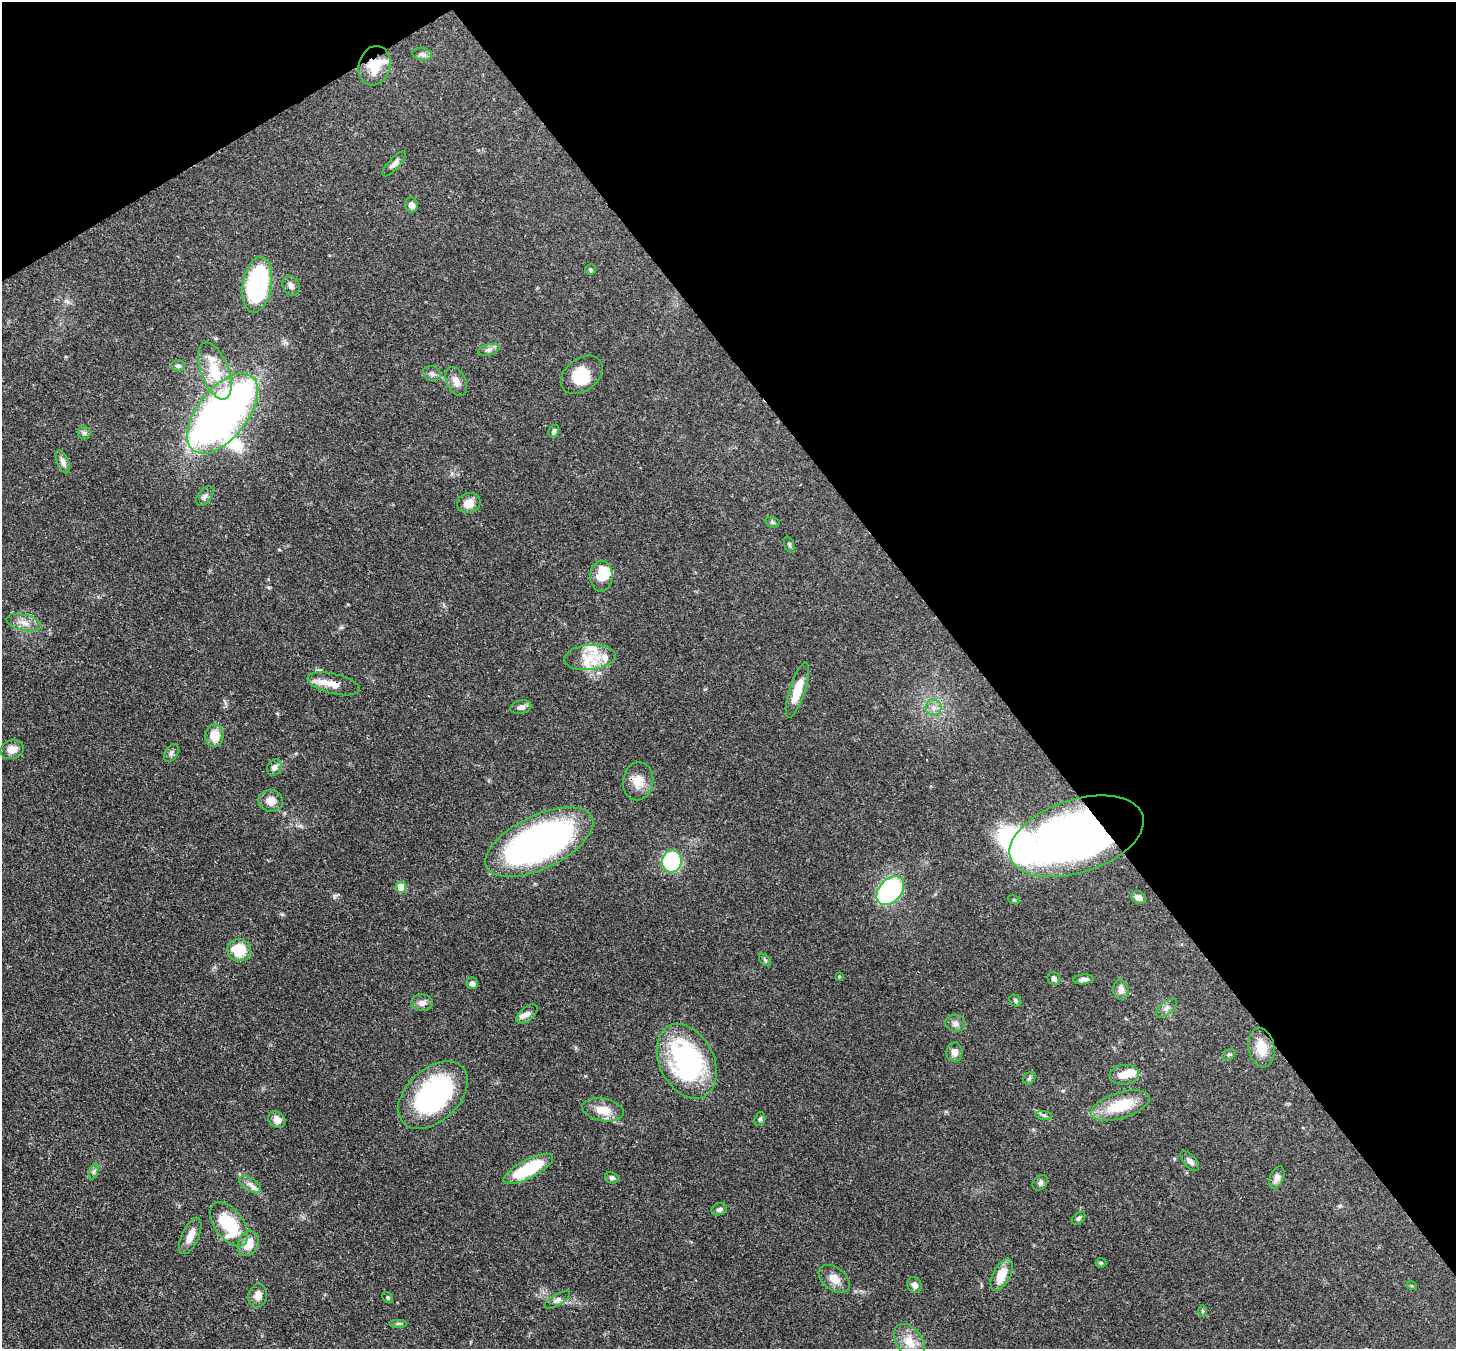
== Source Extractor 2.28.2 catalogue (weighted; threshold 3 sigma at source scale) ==
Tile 3 of 4 x 4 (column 3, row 1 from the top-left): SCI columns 2990-4443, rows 4253-5599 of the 5974 x 5946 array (HDU 1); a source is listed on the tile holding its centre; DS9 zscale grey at full resolution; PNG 1458 x 1351 px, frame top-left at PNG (2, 2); each listed source drawn as its Kron ellipse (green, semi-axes under 4 px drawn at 4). Shown black and unused: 36% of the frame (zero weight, under 3 of 4 exposures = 7% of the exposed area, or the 3 px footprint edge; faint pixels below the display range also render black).
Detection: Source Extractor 2.28.2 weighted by HDU 2 'WHT'; one run over the whole footprint, this tile lists its part. Background 0.0888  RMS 0.0038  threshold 0.0173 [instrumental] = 3 sigma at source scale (4.5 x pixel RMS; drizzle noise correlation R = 1.50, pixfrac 1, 0.05/0.05 arcsec/px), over >= 5 px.
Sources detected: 97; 3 inside a brighter object's white glare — neither listed nor drawn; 6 inside a brighter listed object's ellipse — not listed separately; the other 88 listed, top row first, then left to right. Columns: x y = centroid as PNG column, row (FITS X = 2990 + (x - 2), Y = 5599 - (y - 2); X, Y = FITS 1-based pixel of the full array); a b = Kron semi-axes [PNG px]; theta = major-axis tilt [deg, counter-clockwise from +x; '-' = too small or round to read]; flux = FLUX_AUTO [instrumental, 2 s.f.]
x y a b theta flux
422 54 10 6 -9 1.3
374 66 20 15 75 9.3
394 164 16 5 48 1.7
411 205 7 6 - 2.2
590 269 5 5 - 0.61
257 285 28 14 81 59
291 286 10 8 -62 1.8
489 350 11 5 13 1.2
178 366 7 6 - 1
215 371 30 14 -69 12
432 374 9 7 -25 1.4
582 375 23 16 37 9.4
456 381 15 9 -65 2.9
222 413 47 25 52 270
554 431 7 5 63 0.93
84 433 6 6 - 0.88
63 462 12 5 -66 1.8
205 496 11 6 50 1.4
469 503 12 10 17 4.1
772 522 7 5 -17 0.72
789 544 8 5 -71 0.72
601 576 15 11 87 7.9
24 623 18 8 -14 3.3
590 657 26 12 5 7.6
334 684 27 10 -14 5.4
797 690 29 8 72 8.6
521 707 11 6 14 1.7
934 707 8 8 - 1.9
214 736 11 9 90 5.5
12 749 11 9 18 3.6
171 753 10 6 59 1.2
274 767 9 6 63 1.6
638 781 19 15 81 5.6
271 801 12 10 -10 3.7
1077 836 69 36 18 250
539 842 58 26 25 130
672 861 11 9 82 47
401 887 5 5 - 10
890 891 16 11 48 53
1138 897 8 6 -24 2.2
1014 900 6 3 -17 0.4
239 950 12 11 - 11
765 960 7 4 -46 0.6
839 976 4 4 - 0.31
1054 978 7 6 - 1.4
1083 979 10 5 6 1.5
472 983 6 6 - 1.4
1121 990 10 7 -82 2.4
1015 1001 6 5 - 0.65
422 1003 11 8 -3 2.1
1166 1008 12 6 41 1.7
527 1014 12 6 40 1.7
955 1023 10 8 -10 1.7
1261 1048 20 13 -80 7
955 1052 9 8 - 2.3
1229 1055 7 5 30 0.64
687 1061 39 27 -63 62
1124 1075 14 10 7 4.7
1029 1078 7 5 45 0.77
433 1095 41 26 43 60
1120 1106 30 13 17 14
603 1110 21 11 -11 6.2
1044 1115 8 4 -9 0.78
760 1119 7 5 72 0.84
277 1120 9 7 -42 2.8
1190 1161 12 6 -48 1.8
528 1169 27 9 27 22
93 1172 8 3 71 0.78
1277 1177 12 7 67 1.9
612 1178 7 5 -11 0.96
1040 1183 8 6 45 1.1
250 1184 12 6 -33 2
719 1209 8 6 19 1.1
1078 1218 8 5 42 0.7
229 1224 25 14 -54 22
190 1236 19 8 66 3.9
248 1244 13 10 63 6.3
1101 1263 5 5 - 0.47
1002 1275 17 8 62 7.1
834 1279 18 11 -38 4.1
914 1285 8 6 -61 1.9
1412 1286 5 3 - 0.37
258 1296 12 9 77 3.1
388 1297 6 5 - 0.51
557 1300 14 5 30 1.3
1203 1311 6 4 -89 0.5
398 1324 9 4 0 0.64
909 1341 19 13 -53 6.2
Overlapping masked pixels (flux is a lower limit): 3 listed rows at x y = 374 66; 334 684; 1077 836